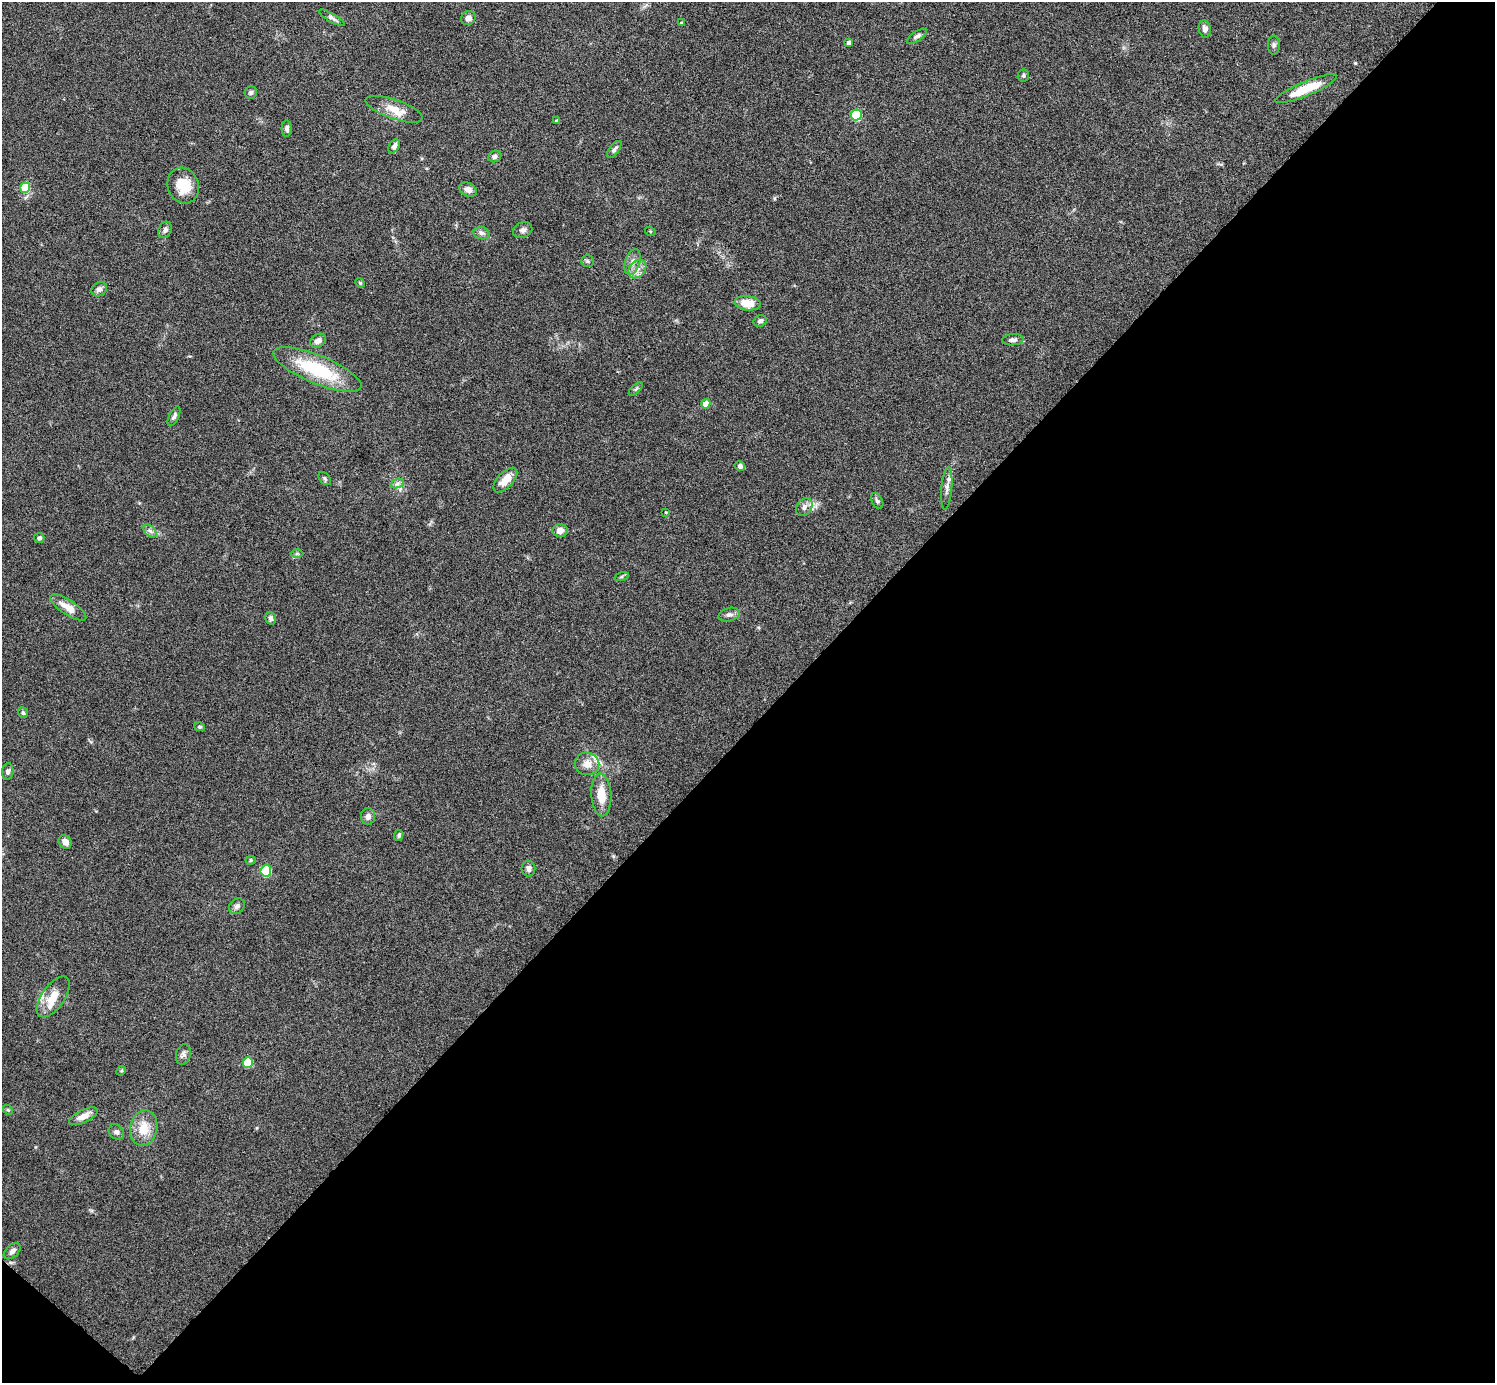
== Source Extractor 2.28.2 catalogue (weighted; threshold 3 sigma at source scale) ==
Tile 15 of 4 x 4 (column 3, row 4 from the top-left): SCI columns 2988-4480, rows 156-1536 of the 5975 x 5977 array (HDU 1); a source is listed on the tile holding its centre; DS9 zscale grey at full resolution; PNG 1497 x 1385 px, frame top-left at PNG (2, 2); each listed source drawn as its Kron ellipse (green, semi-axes under 4 px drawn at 4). Shown black and unused: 48% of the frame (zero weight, under 4 of 8 exposures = <1% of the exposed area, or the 3 px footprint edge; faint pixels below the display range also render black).
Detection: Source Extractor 2.28.2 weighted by HDU 2 'WHT'; one run over the whole footprint, this tile lists its part. Background 0.0778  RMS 0.0051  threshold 0.021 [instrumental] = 3 sigma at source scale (4.09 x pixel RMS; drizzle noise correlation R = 1.36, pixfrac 0.8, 0.05/0.05 arcsec/px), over >= 5 px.
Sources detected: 76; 2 inside a brighter listed object's ellipse — not listed separately; the other 74 listed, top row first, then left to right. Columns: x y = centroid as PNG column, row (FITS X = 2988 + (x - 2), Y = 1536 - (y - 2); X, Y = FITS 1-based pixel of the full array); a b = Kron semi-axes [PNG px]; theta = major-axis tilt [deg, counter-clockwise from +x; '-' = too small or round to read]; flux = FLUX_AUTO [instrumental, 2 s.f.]
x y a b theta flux
332 18 14 4 -31 1.5
468 18 8 6 36 2.2
681 23 4 3 - 0.59
1205 29 8 6 -79 2.2
917 36 11 5 34 1.4
849 43 4 4 - 1.5
1274 45 9 6 89 1.2
1023 75 6 6 - 0.83
1306 89 33 7 23 14
251 92 6 6 - 1
394 109 30 9 -19 7.6
856 115 5 5 - 37
557 121 4 3 - 0.98
287 128 8 5 -88 1.4
394 146 8 5 58 1.9
614 150 10 5 53 1.3
495 156 6 5 - 1.4
183 186 18 15 -71 11
25 188 5 5 - 16
468 190 9 6 -24 2.6
165 230 8 6 64 1.4
523 230 10 7 20 1.7
650 231 5 3 - 0.4
481 233 8 6 -16 1.5
588 261 6 5 - 0.83
633 262 13 7 72 2.9
637 269 10 7 46 3
360 283 5 4 - 0.55
99 289 8 6 37 1.8
748 303 13 7 -7 9
760 321 7 5 30 1.3
1013 340 11 5 4 1.6
318 341 8 6 31 2.3
317 369 47 14 -22 32
636 389 8 3 45 0.74
706 404 5 4 - 5.9
174 416 10 5 64 1.4
740 466 5 5 - 1.9
325 479 7 5 -49 0.92
505 480 15 8 46 6
397 484 7 4 18 1.2
947 488 21 5 85 2.7
877 501 8 5 -63 1.1
804 507 10 7 52 2.2
666 512 4 2 - 0.34
560 530 7 6 - 3.6
150 531 8 5 -45 1.4
39 538 5 5 - 1.3
297 553 6 4 0 0.68
622 577 7 3 19 0.62
68 607 21 7 -33 6
729 615 10 6 15 1.9
271 618 6 5 - 1.1
23 713 5 5 - 0.89
200 727 5 4 - 0.72
587 764 12 11 - 4.4
8 771 8 5 83 1.3
601 795 21 10 -86 8.6
368 816 8 7 - 2.5
399 835 5 4 - 0.94
65 842 7 6 - 3
251 860 5 4 - 0.65
528 869 8 7 - 1.9
266 871 6 5 - 30
237 906 9 7 46 1.7
53 997 23 11 55 8.8
183 1054 10 7 76 1.6
248 1063 5 5 - 18
121 1071 5 4 - 0.55
8 1110 5 4 - 0.59
83 1116 16 6 26 3.9
144 1128 17 13 78 9.1
116 1132 8 7 - 1.5
12 1251 10 6 43 2.2